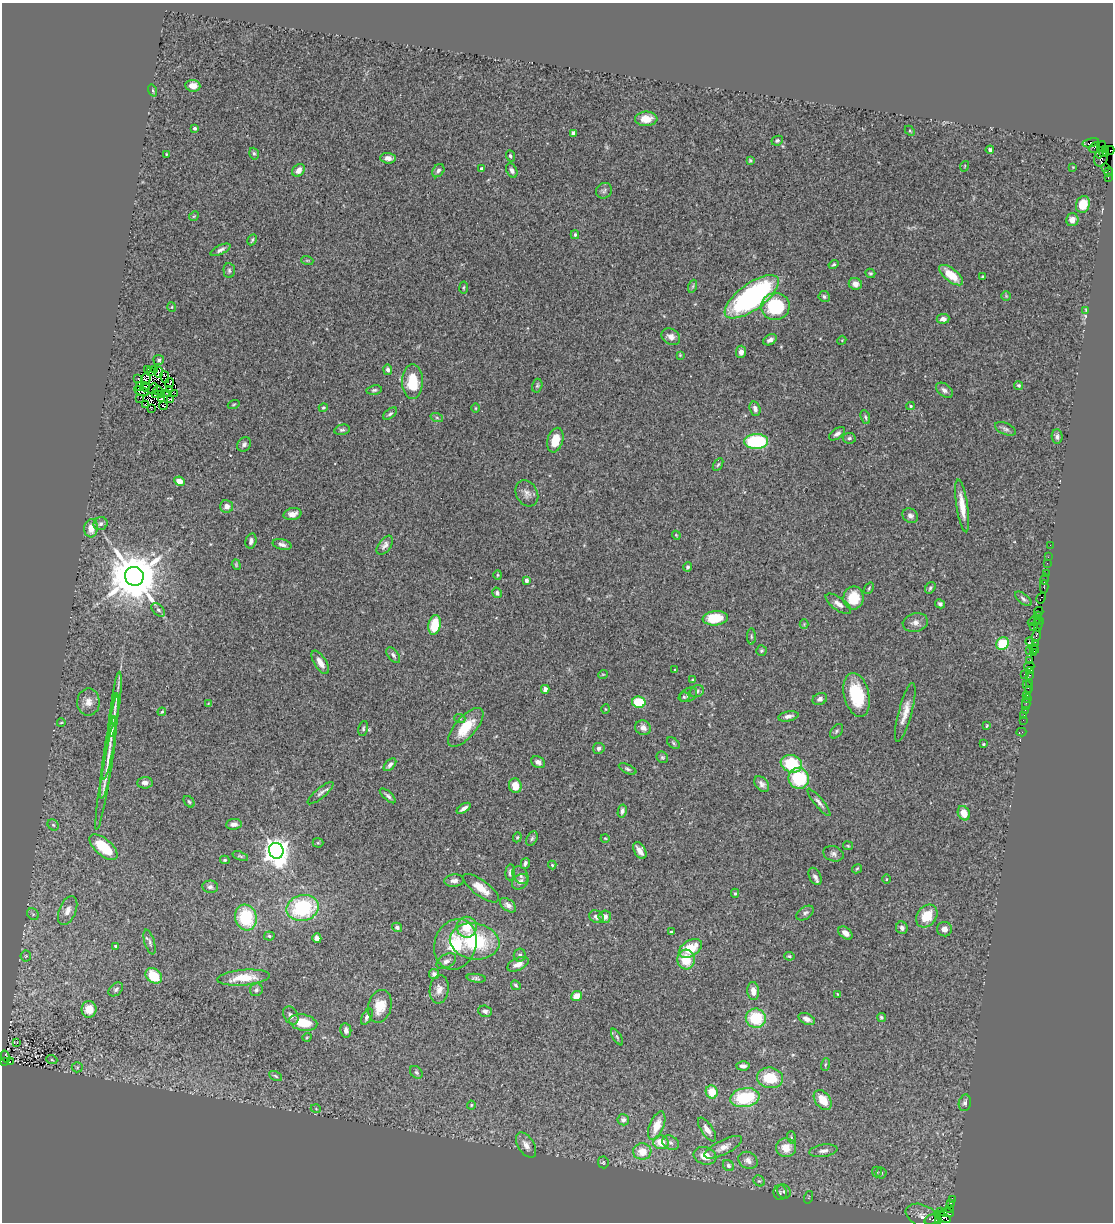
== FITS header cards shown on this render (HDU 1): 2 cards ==
NAXIS1  =                 1111
NAXIS2  =                 1220

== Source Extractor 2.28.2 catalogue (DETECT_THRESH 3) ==
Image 1111 x 1220 px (HDU 1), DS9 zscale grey, 1 PNG px = 1 image px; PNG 1115 x 1224 px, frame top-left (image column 1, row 1220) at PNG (2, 3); each listed source drawn as its Kron ellipse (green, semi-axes under 4 px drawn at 4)
Background 1.2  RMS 0.049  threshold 0.148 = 3 sigma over >= 5 px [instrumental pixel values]
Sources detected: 347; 3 with non-positive FLUX_AUTO (blend fragments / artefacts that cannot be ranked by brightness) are neither listed nor drawn; the other 344 listed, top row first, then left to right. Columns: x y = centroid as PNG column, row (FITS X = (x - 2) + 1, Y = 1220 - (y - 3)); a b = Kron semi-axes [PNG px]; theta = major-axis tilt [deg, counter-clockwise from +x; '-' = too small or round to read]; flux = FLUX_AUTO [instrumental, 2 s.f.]
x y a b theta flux
193 86 7 6 - 33
153 90 6 4 -71 4.5
646 119 11 7 1 39
195 128 3 3 - 7.1
910 131 6 3 -45 3.7
573 133 4 4 - 14
777 141 6 4 26 5.4
1091 143 8 3 12 140
1101 146 5 2 - 39
1094 147 6 4 48 850
1105 149 3 3 - 220
990 150 4 4 - 13
1110 150 4 3 - 74
1103 152 6 3 -34 500
166 154 3 2 - 2.9
254 154 6 4 -73 5.9
1099 154 4 3 - 510
510 156 5 4 - 6.3
388 158 8 5 -4 18
1101 158 8 6 72 310
750 160 4 4 - 4.1
965 166 5 3 - 2.9
1073 167 2 2 - 1.9
1106 167 2 2 - 7.5
481 168 3 3 - 4.6
299 170 7 5 49 23
512 170 7 5 -63 12
438 171 7 5 50 10
1109 172 4 2 - 50
1108 178 3 2 - 26
604 191 8 7 - 9.4
1083 204 8 7 - 71
194 216 5 4 - 3.3
1072 220 6 6 - 25
575 235 4 3 - 6.1
252 240 6 2 64 4.3
220 250 11 4 25 11
307 260 6 4 -18 3.7
833 264 5 4 - 5.1
229 270 7 5 -87 7.5
870 273 5 4 - 5.5
951 275 14 6 -38 72
982 277 3 3 - 3.2
855 284 6 6 - 21
693 286 7 4 71 5.3
464 287 6 4 83 4.3
824 296 5 5 - 6.8
1006 296 4 4 - 3.8
752 297 32 13 36 600
775 306 14 13 - 190
172 307 5 3 - 2.9
1086 310 3 2 - 2.9
943 319 6 5 - 14
671 337 10 7 -32 19
770 340 7 5 29 12
842 340 4 3 - 2.9
741 352 6 5 - 16
680 355 4 4 - 3
159 360 5 5 - 5.8
154 369 2 2 - 2.1
147 370 3 2 - 1.8
388 370 5 4 - 11
150 371 3 2 - 1.7
158 372 5 3 - 0.087
165 377 6 2 -77 2.2
146 378 6 2 82 2.9
138 379 3 2 - 8.1
412 382 17 10 90 110
170 383 5 3 - 1.7
1018 385 4 4 - 5.3
537 386 7 5 74 5.4
140 387 3 2 - 6.2
145 387 5 2 - 5.1
153 388 6 2 50 5.2
170 389 3 2 - 2.4
374 390 8 4 8 6.8
944 390 9 6 -37 12
141 391 8 2 -25 0.62
158 391 5 2 - 2.9
166 393 3 2 - 3.7
175 393 2 2 - 3
155 394 3 2 - 5.7
161 395 2 2 - 4.9
140 398 2 2 - 3.4
161 398 3 2 - 3.5
171 399 4 3 - 21
234 404 6 3 19 3.2
145 405 2 2 - 0.79
163 406 4 2 - 4.1
911 406 4 4 - 3.7
151 408 4 3 - 3.4
323 408 4 4 - 4.7
476 408 4 3 - 2.6
755 409 7 5 -72 16
390 414 8 4 37 6.9
865 417 7 4 -69 5.8
437 418 6 4 -19 5.8
1005 429 11 5 -23 9.1
342 430 8 5 13 6.9
837 434 9 5 34 13
1057 437 7 5 -88 8.9
849 438 6 5 - 7.3
555 440 12 8 73 59
756 441 12 7 1 250
244 444 8 6 46 11
718 465 7 4 61 5.3
179 481 5 4 - 33
527 493 14 10 -61 21
227 506 6 6 - 19
962 506 26 5 -81 51
292 514 9 6 12 22
910 516 8 7 - 13
101 524 7 6 - 12
91 528 9 7 84 45
676 535 4 3 - 2.6
251 541 8 5 75 13
282 545 10 5 -14 13
385 545 11 6 53 13
1050 545 2 2 - 6.2
1048 557 2 2 - 19
1047 563 2 2 - 30
236 565 5 4 - 4.4
688 567 4 4 - 5.7
1046 574 3 2 - 28
498 575 4 4 - 3.9
134 576 9 9 - 21000
1045 579 6 3 78 64
526 580 4 3 - 12
1044 587 7 2 -90 56
869 588 6 3 55 3.9
930 588 6 4 55 6.6
497 593 5 4 - 7.5
853 598 11 10 - 76
1041 598 6 3 60 69
1023 599 10 5 -39 7.9
838 604 15 6 -36 18
940 604 5 4 - 7.5
158 610 8 5 -44 8.3
1039 611 4 3 - 50
1038 616 4 3 - 130
715 618 12 7 6 100
1034 621 6 3 29 100
1039 621 4 3 - 36
915 622 13 9 14 21
804 624 4 4 - 3.3
1038 624 7 2 -89 61
434 625 10 6 78 96
1034 626 3 2 - 26
1036 635 7 3 77 190
751 636 8 4 -89 5.1
1030 642 4 3 - 6.2
1003 643 7 5 45 100
1035 643 4 2 - 43
1034 649 5 3 - 88
1029 650 3 2 - 18
761 651 5 5 - 5.1
1034 653 4 3 - 93
393 655 9 5 -53 9
1029 661 3 2 - 45
320 662 13 6 -58 33
1029 666 5 3 - 45
675 670 3 2 - 2.8
1031 670 3 3 - 27
603 674 5 3 - 2.7
1024 674 2 2 - 35
1029 675 3 2 - 67
692 680 4 3 - 2.9
1029 683 4 3 - 37
1028 687 6 2 -58 75
545 689 4 4 - 16
697 691 7 5 26 8.2
1028 691 2 2 - 45
688 695 9 6 32 11
857 695 22 12 -76 160
1026 695 3 2 - 83
684 697 5 4 - 5.2
116 698 26 4 83 22
1027 698 3 2 - 53
820 699 7 6 - 10
88 702 13 11 89 30
639 702 7 5 -13 98
1026 703 6 2 90 30
208 704 3 2 - 2.2
605 709 5 3 - 3
1025 710 3 2 - 67
162 712 4 3 - 3.6
905 712 30 6 75 38
114 715 22 4 82 19
1024 715 2 2 - 9.6
788 716 10 5 11 15
460 719 5 3 - 3.7
1023 720 2 2 - 22
61 723 4 2 - 2.6
987 726 3 2 - 2.7
466 727 24 10 49 89
643 728 8 7 - 17
363 729 8 4 76 6.6
837 731 8 5 51 7.1
1021 732 5 2 - 7.2
111 737 43 4 81 37
673 743 7 4 -38 4.8
984 744 3 3 - 3.2
599 748 6 5 - 10
662 757 6 5 - 5.3
108 758 41 5 81 39
538 762 7 5 -29 12
791 764 11 8 -19 140
390 765 7 4 46 12
628 769 9 4 -25 7.2
105 777 53 4 81 38
799 778 10 10 - 160
145 783 8 5 2 14
762 784 9 6 -51 13
515 786 7 6 - 40
320 793 16 5 40 12
388 796 10 4 -41 9.9
189 802 6 4 -49 4.8
819 802 17 4 -50 14
464 808 8 4 33 12
622 811 6 4 76 11
964 813 7 5 -65 42
234 824 8 5 7 17
53 825 6 5 - 5
517 837 5 4 - 4.3
605 838 4 3 - 2.7
532 839 8 5 63 6.8
318 843 5 5 - 3.9
848 846 5 4 - 3.4
103 847 17 8 -40 120
276 851 8 7 - 4000
640 851 9 5 -61 22
833 854 10 7 -19 12
240 856 8 4 -18 5.2
225 860 5 4 - 4.3
525 863 5 3 - 9.7
552 865 4 4 - 4
857 869 5 4 - 3.8
510 872 8 5 85 9.7
520 875 9 7 -56 13
815 876 9 6 -64 12
886 879 4 3 - 3.2
454 881 9 6 5 17
520 882 9 7 40 17
210 887 7 6 - 9.6
481 888 21 8 -36 46
735 893 4 4 - 4.6
508 905 9 5 -39 14
302 908 16 13 13 280
68 910 15 8 67 28
805 913 9 6 35 10
33 914 6 5 - 5.9
927 916 12 9 51 74
246 917 13 10 -72 180
596 917 7 6 - 15
605 917 6 6 - 21
397 927 5 4 - 8.6
467 927 10 10 - 69
902 928 6 5 - 11
944 929 7 7 - 17
671 932 3 3 - 4
845 933 8 5 -39 21
269 936 5 4 - 5.2
317 938 5 4 - 18
475 941 25 18 -9 250
150 942 13 5 -73 9.3
455 944 26 21 72 130
116 946 4 3 - 5.8
690 948 13 7 31 85
520 955 6 6 - 8.4
26 956 5 5 - 5.3
789 956 5 3 - 3.8
686 960 10 8 -85 78
446 961 10 6 32 14
518 964 11 6 24 24
434 974 5 5 - 11
154 976 9 7 -39 85
244 978 26 7 5 80
476 978 9 4 -7 7.6
516 985 5 4 - 5.7
116 989 8 5 40 8.5
439 989 14 9 83 25
256 990 6 6 - 9.1
753 991 9 6 -84 27
837 994 3 2 - 2.3
576 996 5 4 - 36
380 1006 16 11 77 62
89 1009 8 7 - 51
485 1011 7 5 -17 10
291 1015 9 7 -60 12
367 1017 9 5 61 12
881 1017 5 4 - 5.4
756 1018 10 9 - 140
807 1019 9 5 -24 18
303 1023 14 8 -11 88
346 1030 7 5 -81 15
307 1037 5 3 - 2.9
617 1037 9 4 -58 5.9
17 1042 3 2 - 2.6
5 1056 6 4 -59 180
52 1060 5 3 - 3.2
4 1061 4 3 - 320
10 1062 3 2 - 120
825 1065 6 3 71 3.9
743 1066 7 4 -3 13
77 1067 5 5 - 5.2
416 1072 7 5 -45 6.8
276 1076 7 4 -28 5.2
770 1078 13 10 -10 96
712 1092 6 6 - 61
745 1098 15 9 9 180
823 1100 11 7 -53 47
965 1103 8 6 80 10
471 1105 4 4 - 3.5
316 1109 5 3 - 2.5
623 1120 6 5 - 12
657 1126 15 7 68 55
707 1129 13 6 -56 24
791 1137 6 4 -73 4.7
661 1142 8 7 - 54
671 1143 9 6 -32 11
526 1145 14 8 -58 22
723 1147 20 7 27 28
786 1148 10 9 - 49
823 1151 14 6 9 17
642 1152 9 8 - 48
705 1156 11 8 -17 45
748 1160 10 8 -30 19
603 1162 6 5 - 5
728 1166 6 5 - 6.8
877 1172 5 5 - 5.3
881 1173 5 5 - 6.2
759 1181 6 5 - 5.4
784 1191 7 6 - 9.8
780 1192 7 6 - 8
809 1197 6 4 71 4
952 1199 4 2 - 120
951 1203 3 3 - 25
950 1208 3 2 - 24
940 1211 2 2 - 50
947 1213 7 4 -1 190
922 1216 17 11 -23 35
943 1217 9 4 -27 620
933 1219 9 5 17 290
939 1221 4 3 - 140
At the frame edge (FLAGS 8, measured only in part): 1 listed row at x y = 1110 150
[3 non-positive-flux detections neither listed nor drawn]